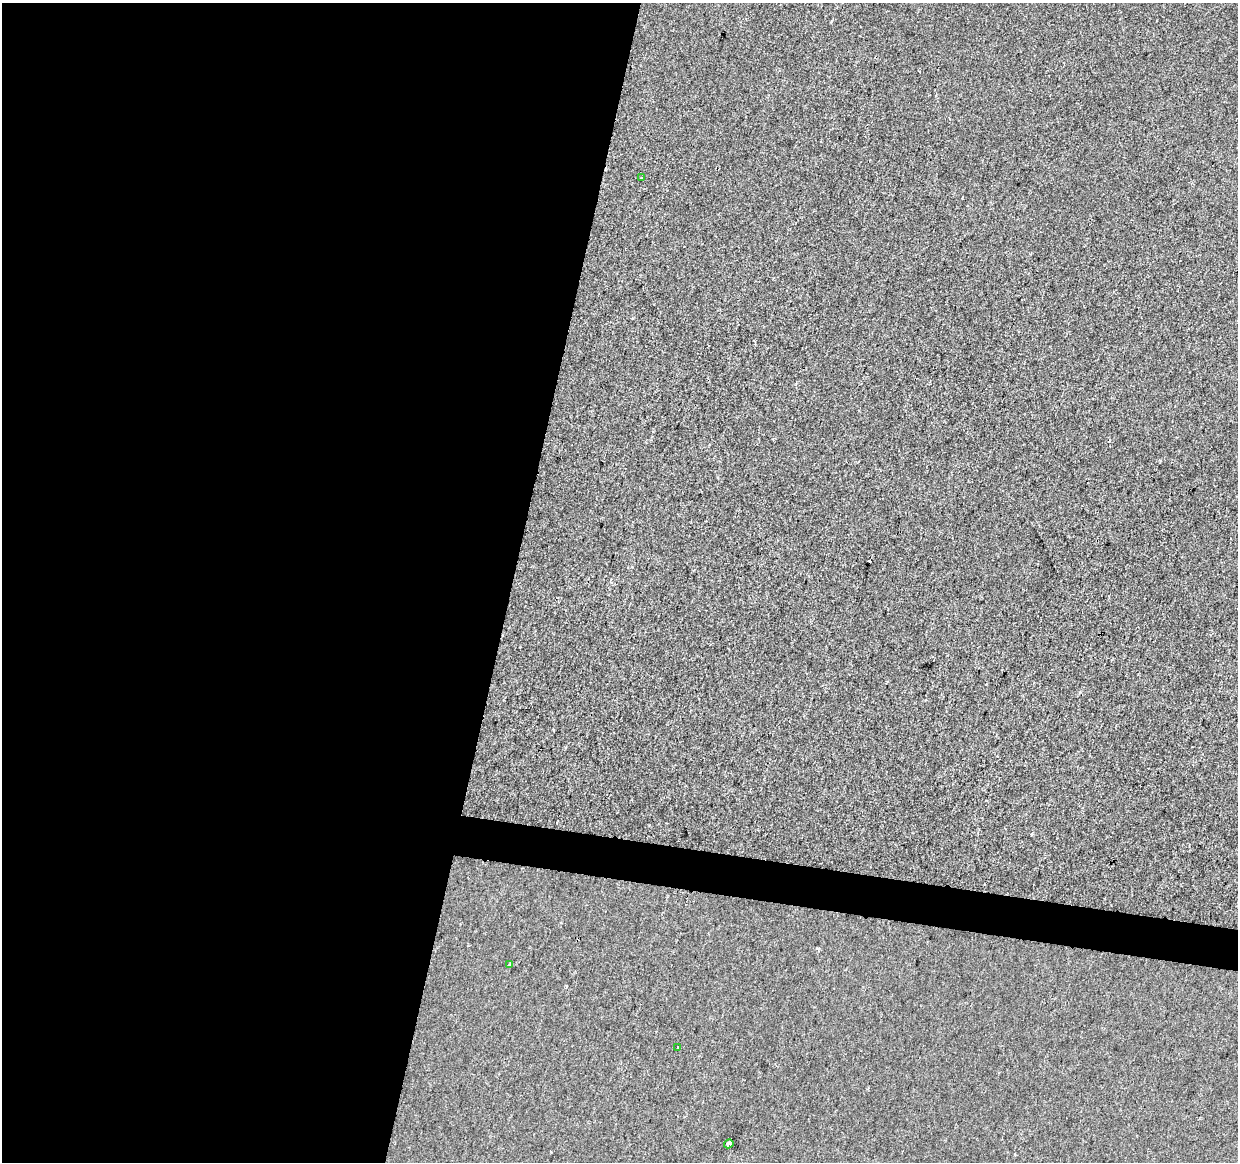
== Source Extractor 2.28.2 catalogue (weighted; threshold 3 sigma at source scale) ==
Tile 5 of 4 x 4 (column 1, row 2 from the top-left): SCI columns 7-1242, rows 2549-3708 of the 4957 x 5153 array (HDU 1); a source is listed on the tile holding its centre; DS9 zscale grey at full resolution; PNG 1240 x 1164 px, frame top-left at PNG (2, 3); each listed source drawn as its Kron ellipse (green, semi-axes under 4 px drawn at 4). Shown black and unused: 44% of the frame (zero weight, under 2 of 3 exposures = <1% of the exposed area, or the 3 px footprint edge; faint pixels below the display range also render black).
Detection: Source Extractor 2.28.2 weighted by HDU 2 'WHT'; one run over the whole footprint, this tile lists its part. Background -4.70e-04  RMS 0.0049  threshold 0.0219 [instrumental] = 3 sigma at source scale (4.5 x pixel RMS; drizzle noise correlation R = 1.50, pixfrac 1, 0.0396/0.0396 arcsec/px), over >= 5 px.
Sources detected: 6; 2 cosmic-ray / hot-pixel residue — neither listed nor drawn; the other 4 listed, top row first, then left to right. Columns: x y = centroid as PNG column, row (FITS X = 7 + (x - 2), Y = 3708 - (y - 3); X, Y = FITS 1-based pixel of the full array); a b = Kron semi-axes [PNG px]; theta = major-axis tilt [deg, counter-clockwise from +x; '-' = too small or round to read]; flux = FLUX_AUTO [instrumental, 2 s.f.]
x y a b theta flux
642 178 3 2 - 0.58
510 965 4 3 - 1.9
677 1048 3 2 - 0.55
729 1144 5 3 - 25